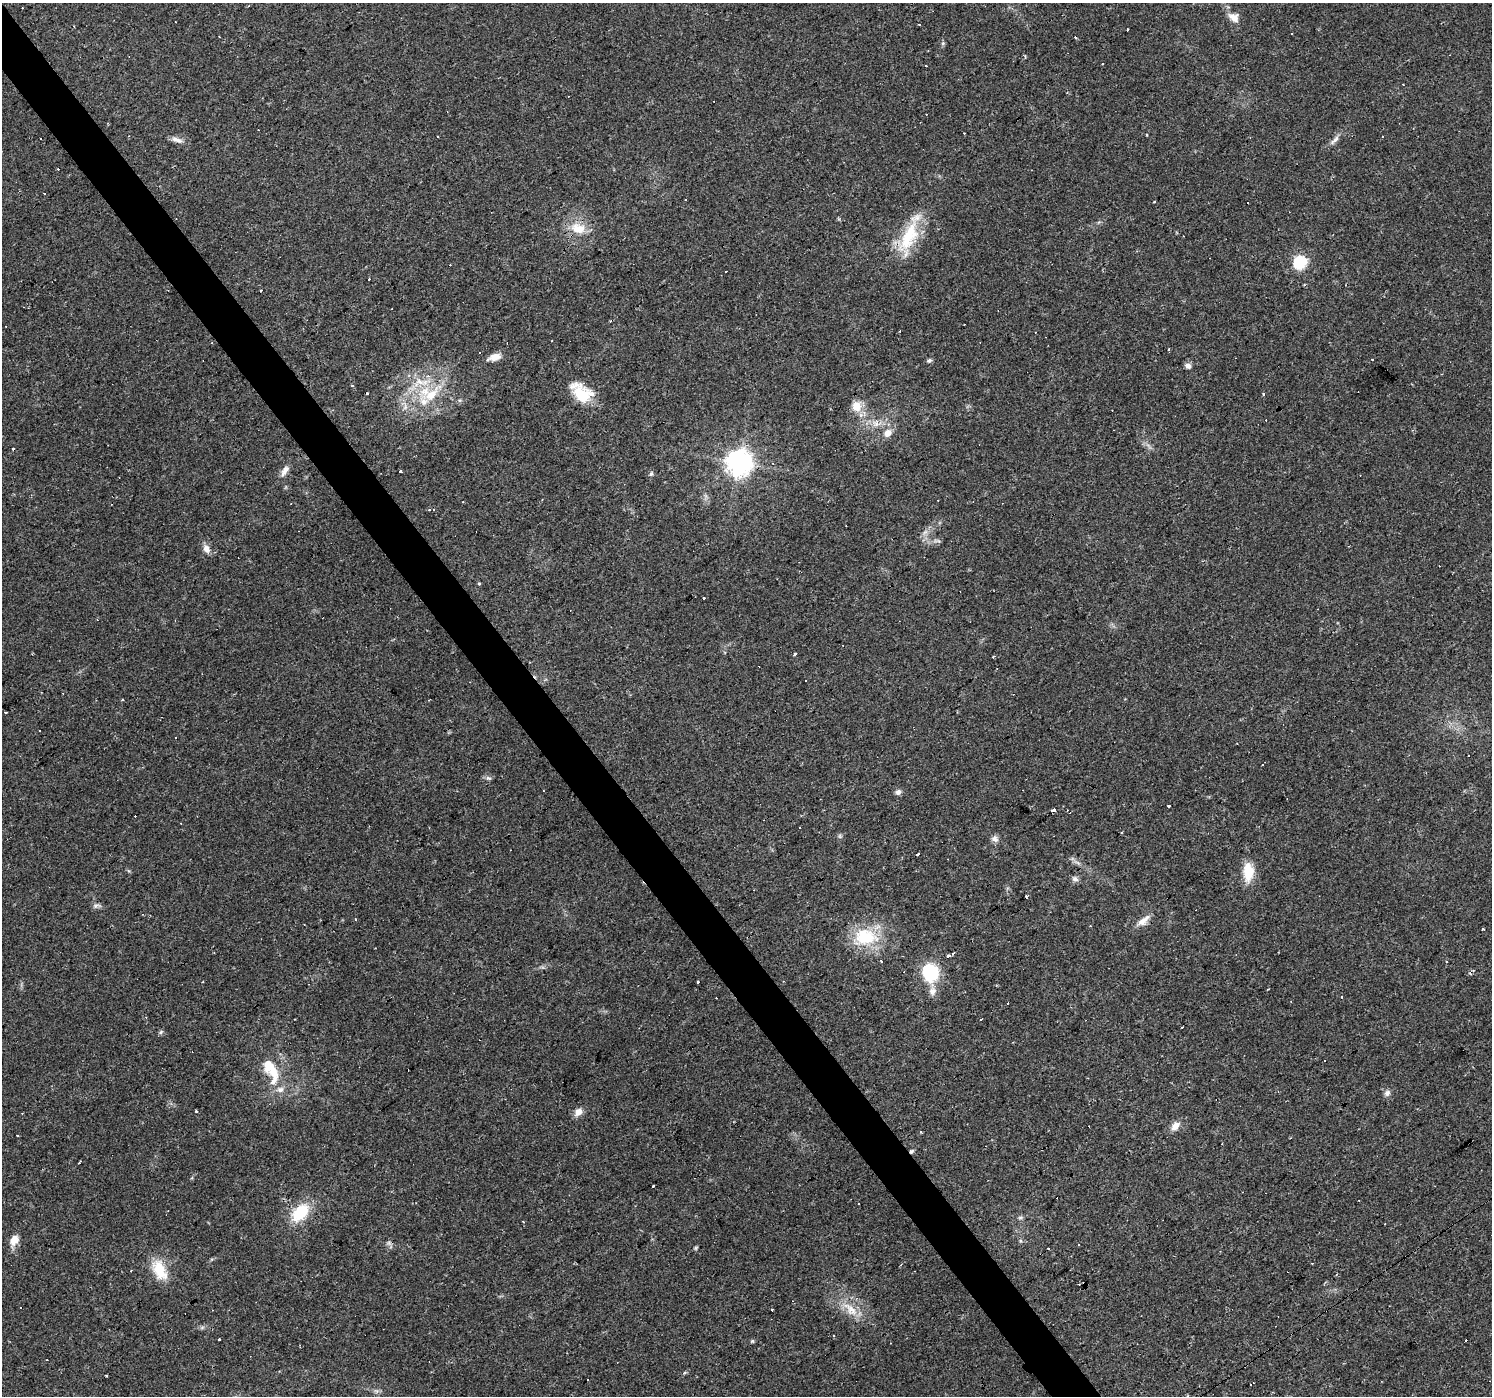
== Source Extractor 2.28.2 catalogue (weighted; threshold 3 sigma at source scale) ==
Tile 11 of 4 x 4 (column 3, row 3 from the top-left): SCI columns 2981-4470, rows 1586-2979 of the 5960 x 5894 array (HDU 1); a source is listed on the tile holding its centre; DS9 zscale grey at full resolution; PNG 1494 x 1398 px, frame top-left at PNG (2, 3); no overlay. Shown black and unused: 3% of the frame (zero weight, under 2 of 3 exposures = <1% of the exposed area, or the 3 px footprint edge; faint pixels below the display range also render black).
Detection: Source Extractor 2.28.2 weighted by HDU 2 'WHT'; one run over the whole footprint, this tile lists its part. Background 0.0381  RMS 0.0046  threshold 0.0206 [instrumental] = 3 sigma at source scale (4.5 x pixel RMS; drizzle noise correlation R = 1.50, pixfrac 1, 0.0396/0.0396 arcsec/px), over >= 5 px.
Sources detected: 162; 1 too faint to see at this stretch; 1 inside a brighter object's white glare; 69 cosmic-ray / hot-pixel residue — not listed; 3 inside a brighter listed object's ellipse — not listed separately; the other 88 listed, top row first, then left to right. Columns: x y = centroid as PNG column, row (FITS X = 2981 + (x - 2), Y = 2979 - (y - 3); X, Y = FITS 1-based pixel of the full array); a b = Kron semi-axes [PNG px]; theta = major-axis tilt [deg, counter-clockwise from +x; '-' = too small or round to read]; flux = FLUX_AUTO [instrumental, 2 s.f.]
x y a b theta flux
1234 18 14 10 -37 4.4
919 24 3 3 - 1.2
1127 30 3 2 - 0.59
1292 34 3 2 - 0.34
1075 37 3 3 - 0.44
943 43 6 5 - 0.71
1403 84 3 3 - 0.8
568 96 3 2 - 0.8
177 140 17 6 -14 2.6
1334 140 19 5 45 2.4
578 228 23 15 -14 10
909 235 58 16 66 22
1300 262 6 6 - 63
726 271 3 2 - 0.68
261 291 3 3 - 1.2
1168 350 3 3 - 0.63
494 357 16 8 15 4.3
929 360 7 5 17 0.96
1188 366 7 6 - 1.9
420 382 22 13 18 11
352 386 3 3 - 0.85
581 392 28 16 -41 15
431 395 37 14 45 18
856 406 15 12 74 5.9
876 424 10 8 -45 2.8
888 433 8 7 - 3.9
739 462 8 8 - 480
285 471 17 7 59 3.1
401 471 3 3 - 1
651 474 7 5 74 0.93
938 500 3 2 - 0.29
429 509 3 3 - 1.3
925 532 8 5 44 1.5
937 541 12 4 -3 1.2
206 549 10 7 -55 3.1
479 584 4 4 - 0.49
795 654 3 3 - 1.9
122 700 3 2 - 0.4
6 712 3 2 - 0.53
1469 755 3 3 - 1.2
1263 765 3 3 - 0.83
488 778 8 5 -19 1.1
898 792 7 7 - 1.7
1169 806 3 3 - 1.8
1053 810 4 3 - 3.2
800 827 3 3 - 0.9
995 839 10 8 -34 2
918 854 3 3 - 20
1248 872 25 13 -89 9.7
1075 879 9 7 -24 1.6
1026 896 4 3 - 2.6
96 905 12 6 0 1.5
1143 920 21 8 39 4.2
1090 926 3 3 - 0.4
1483 929 3 3 - 1.5
865 937 33 23 0 22
953 954 3 2 - 0.78
949 956 4 3 - 2.2
881 961 4 3 - 0.94
1447 961 3 3 - 0.88
930 972 16 14 -70 26
203 982 2 2 - 0.32
698 982 3 3 - 2.4
932 991 12 10 84 3.1
1008 1003 3 3 - 1.4
981 1019 3 2 - 0.46
1182 1027 3 2 - 0.53
161 1032 7 5 28 0.83
273 1071 43 13 -85 14
1387 1093 8 8 - 1.7
578 1112 10 8 44 3.7
1175 1126 13 8 47 3.7
17 1136 3 2 - 1.2
79 1162 4 2 - 0.89
652 1186 3 3 - 1.8
300 1212 22 13 48 18
1020 1217 7 4 1 0.79
523 1221 3 2 - 0.69
14 1240 15 10 63 4.4
1078 1245 3 2 - 0.72
696 1248 6 4 89 0.62
159 1270 26 15 -65 13
849 1309 29 10 -52 8.3
202 1327 7 4 19 0.89
219 1340 3 3 - 1.7
1466 1340 3 3 - 0.96
752 1341 5 5 - 0.6
376 1391 7 5 -44 1.1
Overlapping masked pixels (flux is a lower limit): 1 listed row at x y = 1053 810
Unlisted compact peaks at least as high as the median listed source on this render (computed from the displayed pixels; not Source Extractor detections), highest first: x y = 1263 394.